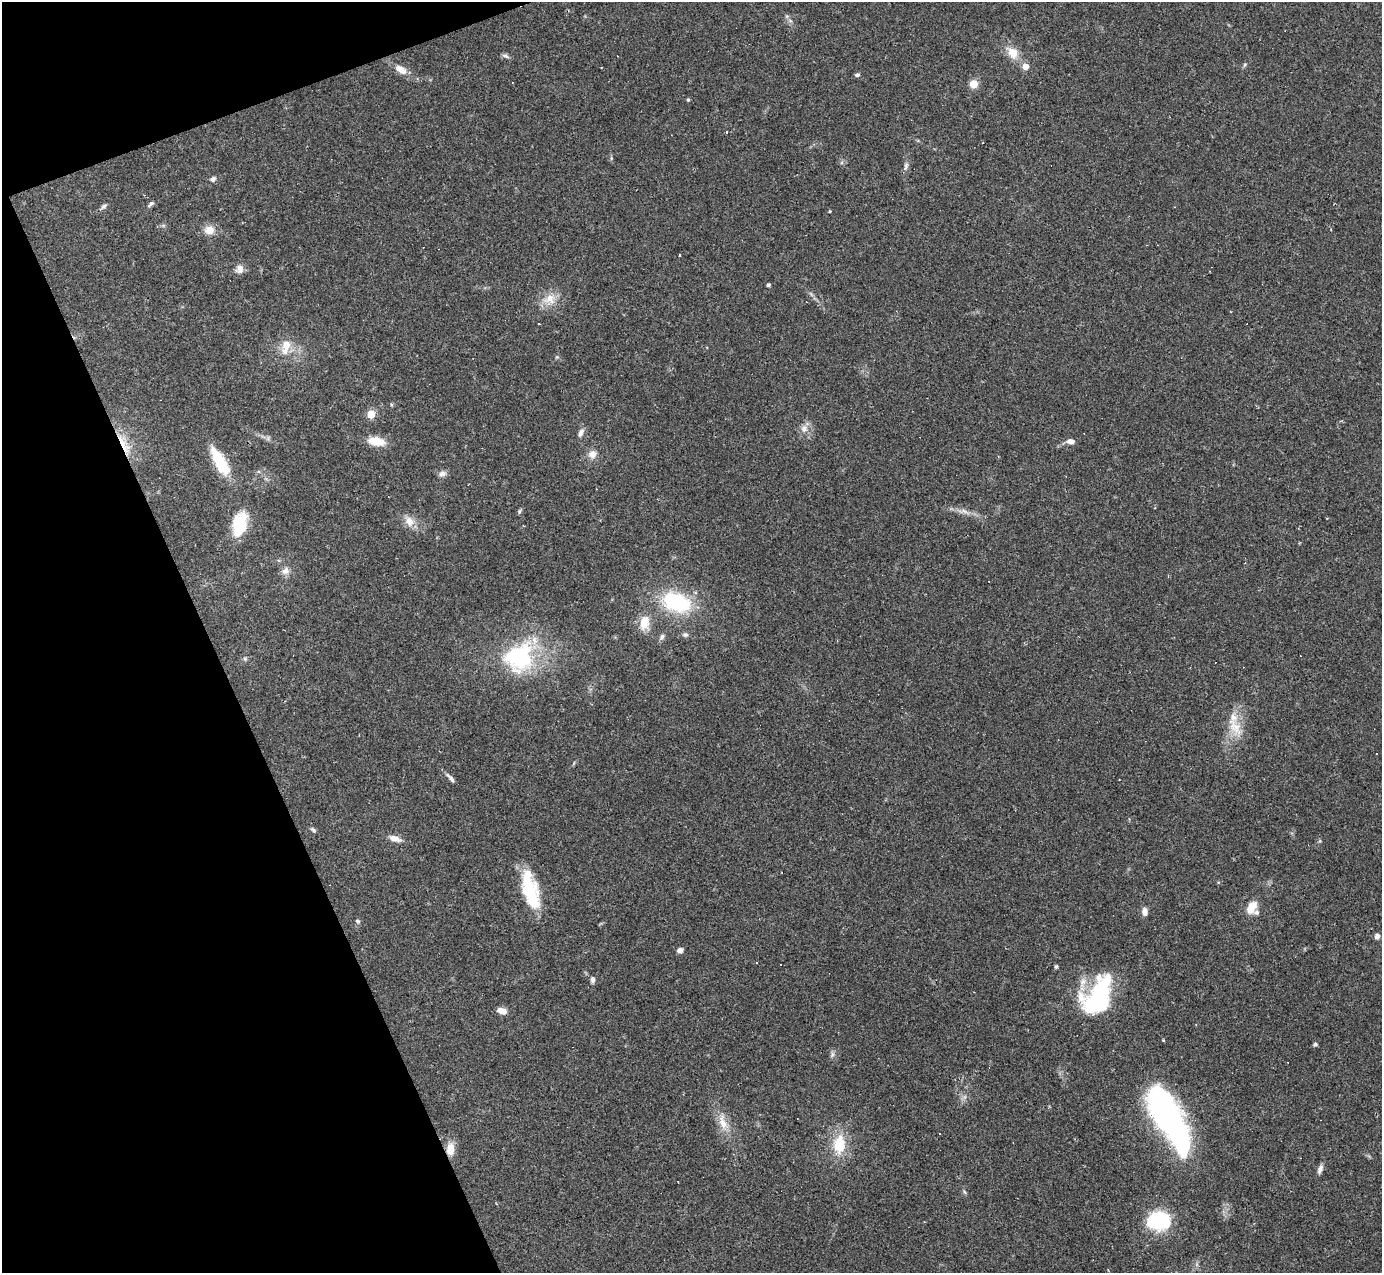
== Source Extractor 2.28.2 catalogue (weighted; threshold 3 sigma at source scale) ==
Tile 5 of 4 x 4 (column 1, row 2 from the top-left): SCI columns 1-1380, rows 2819-4089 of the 5521 x 5508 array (HDU 1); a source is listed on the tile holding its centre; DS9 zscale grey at full resolution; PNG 1384 x 1275 px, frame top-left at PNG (2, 2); no overlay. Shown black and unused: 18% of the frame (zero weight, under 2 of 3 exposures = <1% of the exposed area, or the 3 px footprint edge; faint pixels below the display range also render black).
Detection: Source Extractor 2.28.2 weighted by HDU 2 'WHT'; one run over the whole footprint, this tile lists its part. Background 0.0849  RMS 0.0059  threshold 0.0267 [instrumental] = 3 sigma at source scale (4.5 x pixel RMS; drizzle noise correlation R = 1.50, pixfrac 1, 0.05/0.05 arcsec/px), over >= 5 px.
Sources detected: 83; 1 too faint to see at this stretch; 4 inside a brighter object's white glare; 9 cosmic-ray / hot-pixel residue — not listed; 3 inside a brighter listed object's ellipse — not listed separately; the other 66 listed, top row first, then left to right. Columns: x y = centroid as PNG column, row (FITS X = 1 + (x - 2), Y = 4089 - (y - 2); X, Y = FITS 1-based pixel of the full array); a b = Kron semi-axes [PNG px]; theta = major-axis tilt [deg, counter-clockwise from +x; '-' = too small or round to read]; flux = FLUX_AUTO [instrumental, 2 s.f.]
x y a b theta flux
1013 53 18 13 -53 8.6
505 56 10 5 -28 1.6
1025 66 5 5 - 7.9
401 70 16 8 -35 6.2
857 75 6 5 - 1.1
974 84 5 5 - 23
688 100 5 4 - 0.68
726 132 3 3 - 2.1
906 166 11 5 79 1.9
213 179 8 6 32 1.8
151 204 10 5 40 1.5
104 206 9 5 35 1.5
830 211 4 3 - 0.53
209 230 11 9 6 6.6
239 269 12 10 71 3.7
768 285 4 3 - 1.5
549 299 19 13 21 8.9
286 346 20 11 76 9.3
557 357 5 5 - 0.78
371 414 5 5 - 24
804 429 10 10 - 3.9
581 432 12 6 67 2.6
376 441 18 9 -10 11
1070 441 9 6 -9 3.3
122 443 35 11 -54 14
592 454 11 11 - 4.3
220 462 30 10 -60 27
442 474 11 7 8 2.3
519 511 7 5 70 0.92
409 521 16 11 -62 5.9
239 524 25 14 76 24
285 571 10 9 - 3.4
677 602 27 17 -17 53
644 623 20 13 83 9.3
685 635 8 6 -1 1.6
662 637 9 6 69 1.8
519 657 44 39 43 62
245 659 6 5 - 1
1235 727 30 14 -63 13
450 778 17 4 -49 2
313 830 8 5 -44 1.3
395 839 16 7 -18 4.4
526 882 33 19 85 21
1251 907 14 8 60 8.7
1145 911 10 7 -87 2.8
358 921 6 5 - 1.1
1377 936 6 5 - 2.6
680 950 7 6 - 2.2
756 962 3 3 - 0.54
780 964 3 3 - 1.5
1056 967 5 4 - 0.97
593 979 7 5 89 2
1097 995 45 23 64 60
502 1011 11 6 -17 4.4
1163 1040 3 3 - 0.55
1315 1044 5 4 - 1.1
832 1055 9 5 64 1.5
1165 1111 39 19 -62 180
723 1123 23 11 -66 9.1
940 1133 3 3 - 1.5
839 1144 21 14 88 18
450 1149 14 9 89 7.5
1320 1169 12 6 69 2.6
965 1192 6 4 -69 0.88
496 1204 3 3 - 0.56
1159 1221 20 16 7 49
Overlapping masked pixels (flux is a lower limit): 2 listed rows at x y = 122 443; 450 1149